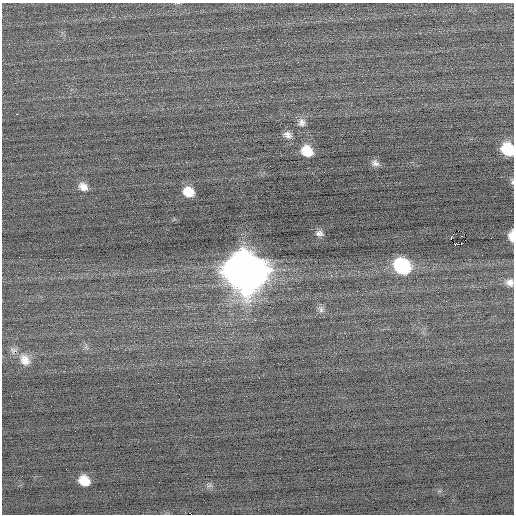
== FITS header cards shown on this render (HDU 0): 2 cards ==
NAXIS1  =                  512 / Axis length
NAXIS2  =                  512 / Axis length

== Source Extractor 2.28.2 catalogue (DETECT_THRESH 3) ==
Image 512 x 512 px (HDU 0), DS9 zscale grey, 1 PNG px = 1 image px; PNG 516 x 516 px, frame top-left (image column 1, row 512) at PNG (2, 3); no overlay
Background 0.00668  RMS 0.67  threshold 2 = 3 sigma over >= 5 px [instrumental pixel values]
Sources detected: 26; all 26 listed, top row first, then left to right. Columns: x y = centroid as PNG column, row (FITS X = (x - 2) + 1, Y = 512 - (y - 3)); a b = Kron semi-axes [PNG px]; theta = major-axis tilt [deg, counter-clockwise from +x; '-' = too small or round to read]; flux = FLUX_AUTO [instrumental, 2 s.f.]
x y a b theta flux
302 123 11 10 - 270
287 135 11 8 -24 250
508 149 11 9 -48 1700
307 151 12 10 -35 990
375 163 11 8 -31 210
512 182 8 4 88 76
83 187 12 9 -36 370
188 192 11 9 -30 810
458 231 2 2 - 16
319 233 11 7 -6 190
511 236 10 5 -90 450
451 238 4 2 - 240
491 238 2 2 - 83
465 240 2 2 - 29
455 244 3 2 - 270
461 244 3 2 - 1200
19 257 2 2 - 23
402 266 14 12 -33 3800
246 271 18 16 -34 140000
510 282 10 9 - 280
321 309 11 8 -83 200
13 350 11 9 4 220
25 360 16 12 -57 560
191 390 2 2 - 19
84 480 10 8 -34 800
210 486 9 4 9 110
At the frame edge (FLAGS 8, measured only in part): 4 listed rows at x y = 508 149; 512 182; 511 236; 510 282